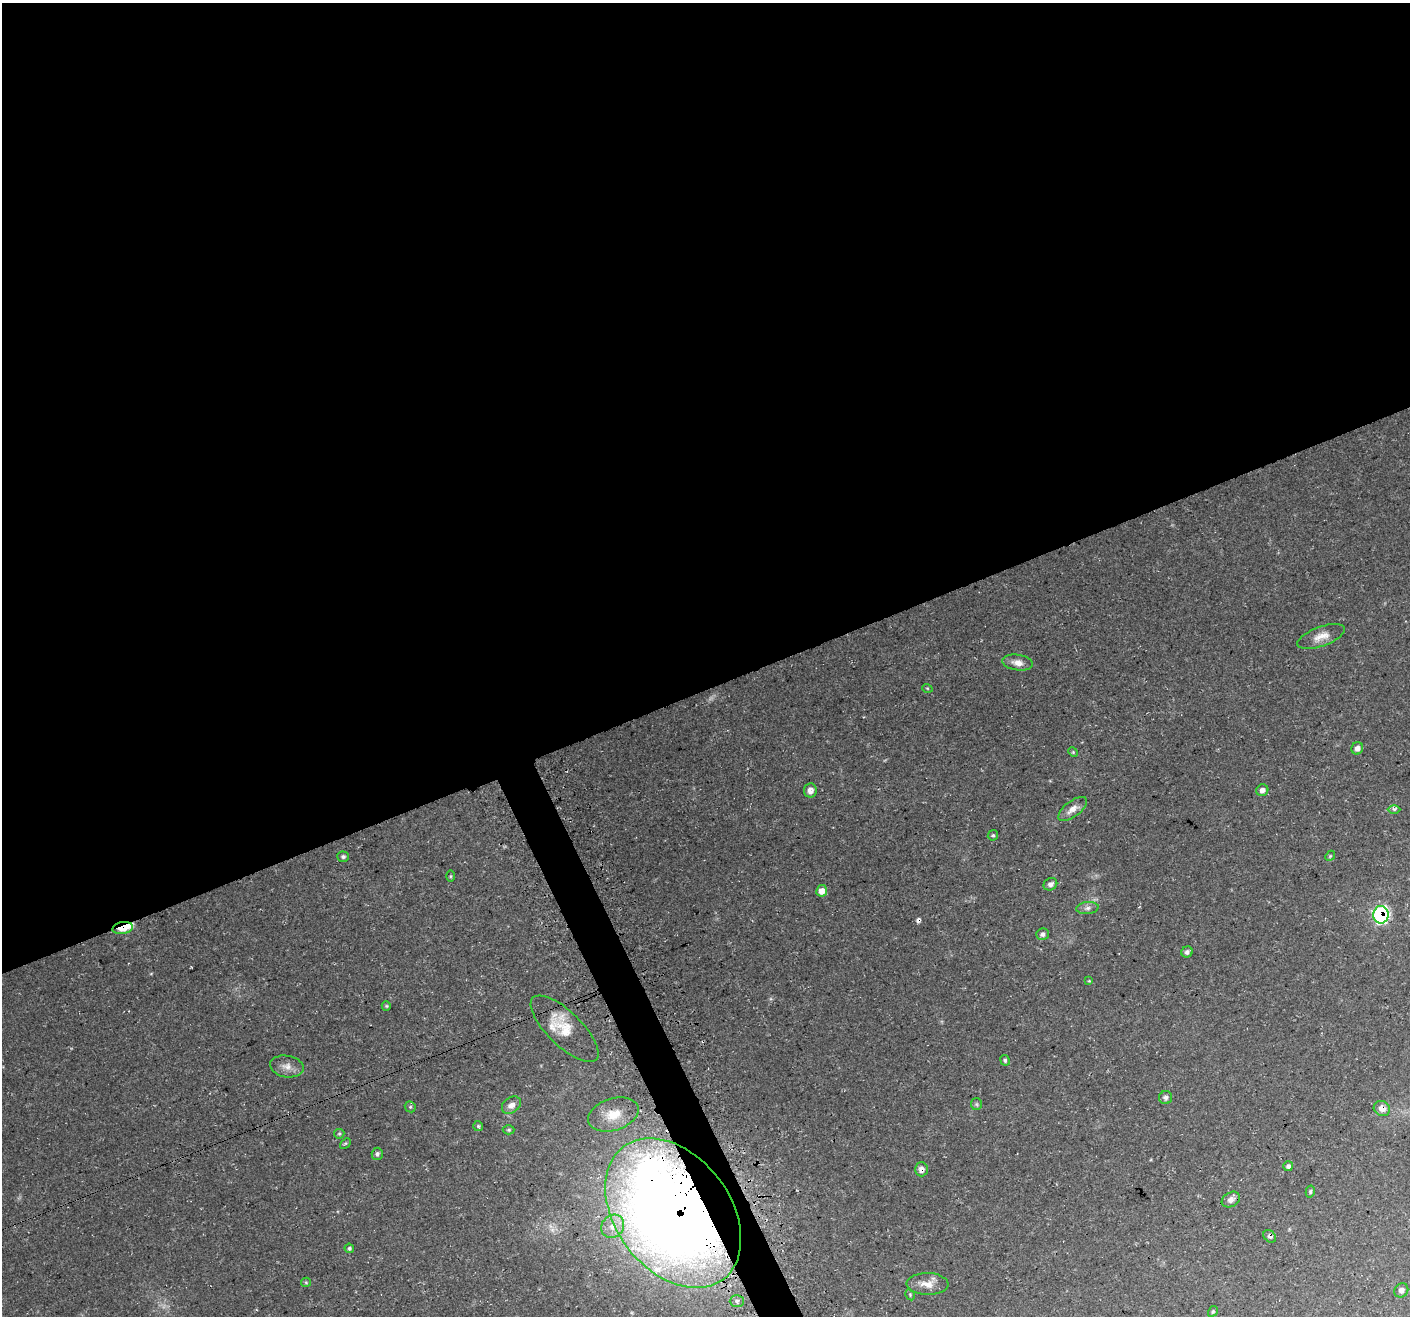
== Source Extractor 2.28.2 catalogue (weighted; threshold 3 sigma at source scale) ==
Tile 2 of 4 x 4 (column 2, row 1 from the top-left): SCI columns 1439-2846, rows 4048-5361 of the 5696 x 5522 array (HDU 1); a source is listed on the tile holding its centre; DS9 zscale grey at full resolution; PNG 1412 x 1318 px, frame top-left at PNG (2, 3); each listed source drawn as its Kron ellipse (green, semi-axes under 4 px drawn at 4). Shown black and unused: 54% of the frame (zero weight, under 3 of 4 exposures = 3% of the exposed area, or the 3 px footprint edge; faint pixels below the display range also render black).
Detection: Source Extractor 2.28.2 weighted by HDU 2 'WHT'; one run over the whole footprint, this tile lists its part. Background 0.0483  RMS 0.0041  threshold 0.0182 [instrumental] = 3 sigma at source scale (4.5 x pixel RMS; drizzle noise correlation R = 1.50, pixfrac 1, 0.0396/0.0396 arcsec/px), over >= 5 px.
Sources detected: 53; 1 cosmic-ray / hot-pixel residue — neither listed nor drawn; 2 inside a brighter listed object's ellipse — not listed separately; the other 50 listed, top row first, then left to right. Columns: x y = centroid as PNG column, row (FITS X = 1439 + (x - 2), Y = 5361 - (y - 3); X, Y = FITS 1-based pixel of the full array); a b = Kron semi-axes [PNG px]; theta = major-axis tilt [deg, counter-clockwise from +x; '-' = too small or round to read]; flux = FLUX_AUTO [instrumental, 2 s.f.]
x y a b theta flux
1321 637 25 9 20 4.7
1017 663 15 7 -8 3.1
927 688 5 3 - 0.35
1357 748 6 5 - 2.2
1073 752 5 4 - 0.45
810 790 7 6 - 2.5
1262 790 6 6 - 1.7
1073 809 17 8 38 3.3
1394 809 6 4 0 0.89
993 835 5 5 - 0.6
1330 856 5 4 - 0.54
343 857 6 5 - 0.87
450 876 6 4 89 0.45
1050 884 7 6 - 1.5
822 891 5 5 - 3.5
1087 908 11 6 6 1.5
1381 915 9 7 86 70
123 928 10 6 10 6.1
1043 934 6 5 - 1.3
1187 952 6 5 - 1.1
1089 981 4 3 - 0.34
386 1006 5 4 - 0.46
565 1029 44 17 -44 11
1005 1060 5 4 - 0.75
287 1066 17 10 -10 3.5
1166 1098 6 6 - 1.1
976 1104 6 5 - 0.71
511 1105 10 7 37 2.5
410 1107 6 5 - 0.58
1382 1108 8 7 - 3
613 1115 26 16 18 8.5
478 1126 5 5 - 0.59
509 1130 6 4 1 0.57
339 1134 5 4 - 0.53
345 1143 6 4 44 0.47
377 1154 6 5 - 0.99
1288 1166 5 5 - 1.1
921 1169 7 6 - 2
1310 1192 6 4 76 0.62
1231 1200 10 7 31 2.1
673 1213 83 57 -53 620
613 1226 12 11 - 4.1
1270 1236 7 5 -44 1.1
349 1248 5 4 - 0.68
306 1282 5 4 - 0.45
927 1284 21 11 -1 4.5
1401 1290 7 6 - 1.5
910 1295 6 3 -58 0.45
737 1301 7 6 - 1.3
1213 1311 5 4 - 0.58
Overlapping masked pixels (flux is a lower limit): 6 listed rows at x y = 1381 915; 123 928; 1382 1108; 921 1169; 673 1213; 1270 1236